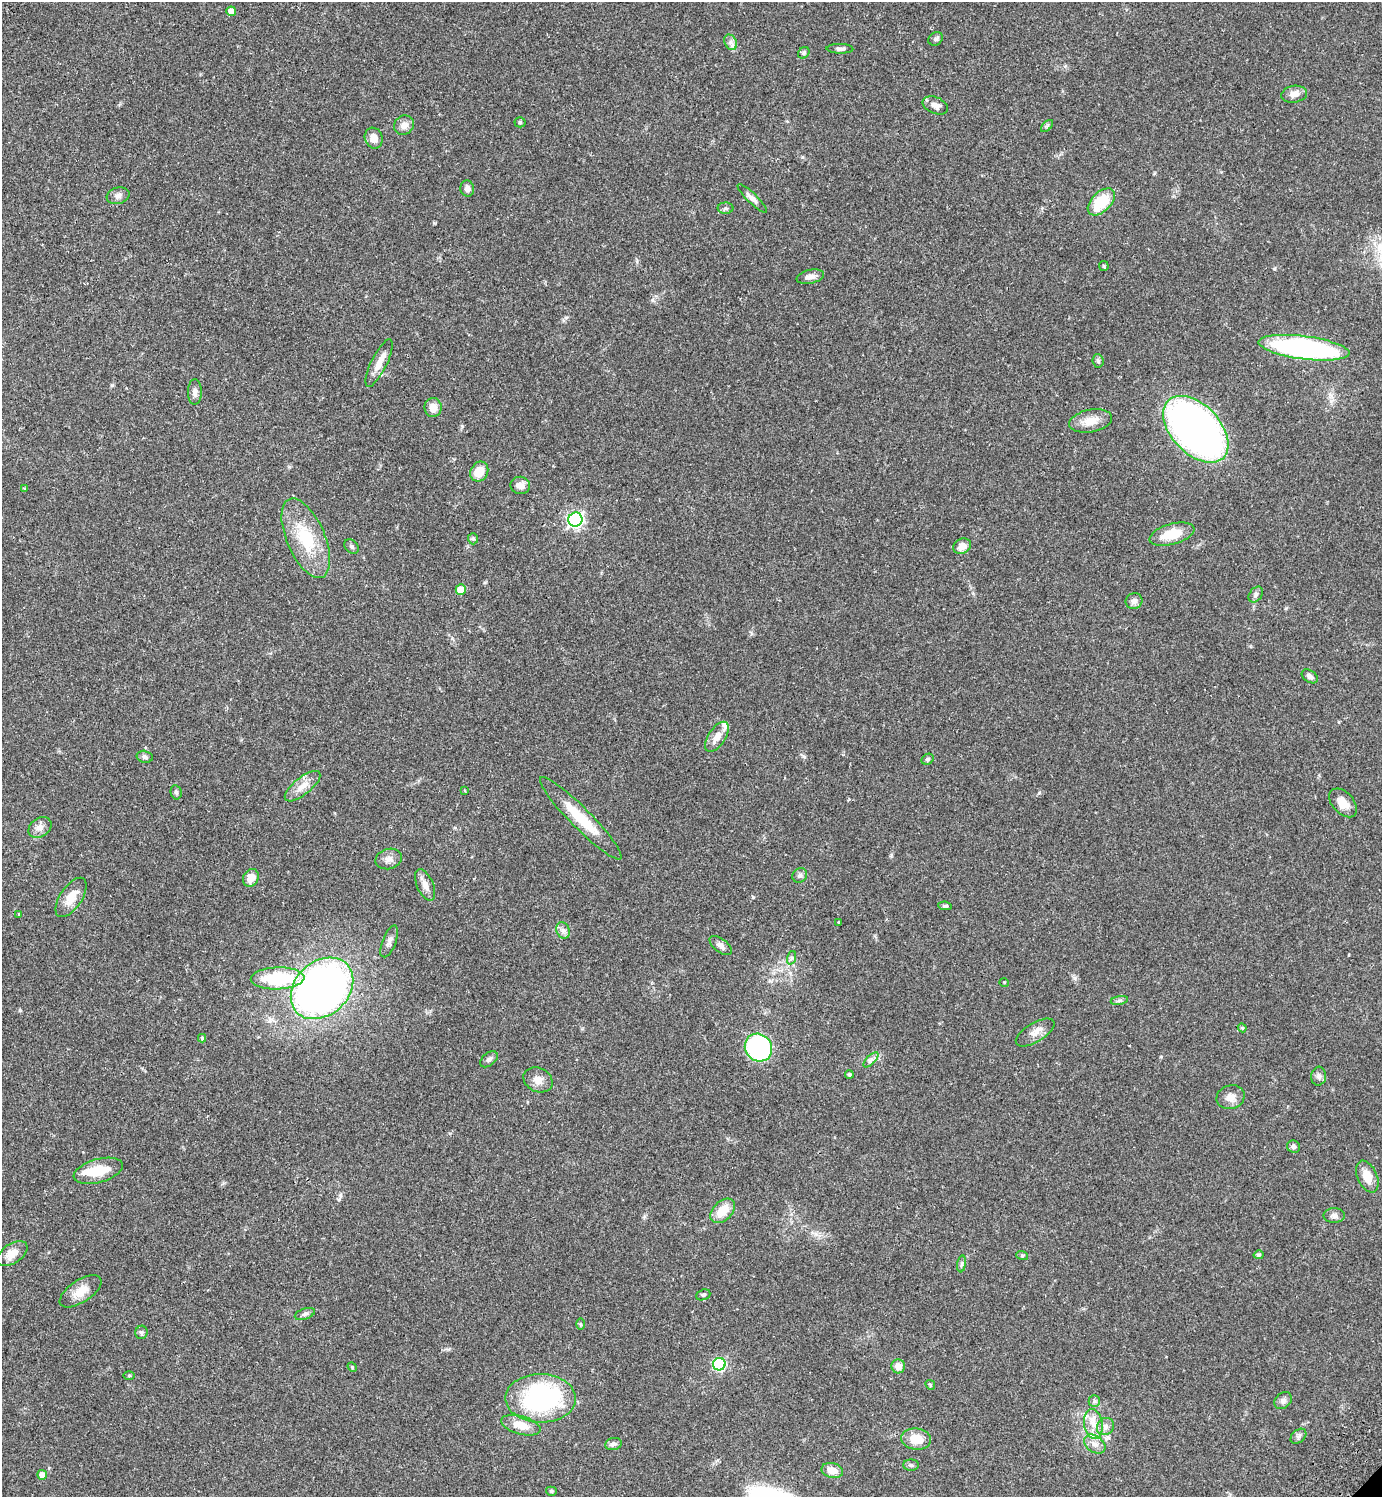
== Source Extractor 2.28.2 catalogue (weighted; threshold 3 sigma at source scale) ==
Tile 11 of 4 x 4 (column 3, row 3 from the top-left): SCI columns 3107-4486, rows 1540-3034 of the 6072 x 6072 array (HDU 1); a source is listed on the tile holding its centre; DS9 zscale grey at full resolution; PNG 1384 x 1499 px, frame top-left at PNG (2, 2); each listed source drawn as its Kron ellipse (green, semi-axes under 4 px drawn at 4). Shown black and unused: <1% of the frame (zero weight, under 2 of 3 exposures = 3% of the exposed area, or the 3 px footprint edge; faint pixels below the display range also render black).
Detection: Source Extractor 2.28.2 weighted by HDU 2 'WHT'; one run over the whole footprint, this tile lists its part. Background 0.0707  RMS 0.0052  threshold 0.0235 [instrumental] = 3 sigma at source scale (4.5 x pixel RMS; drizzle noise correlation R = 1.50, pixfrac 1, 0.05/0.05 arcsec/px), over >= 5 px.
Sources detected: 111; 2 inside a brighter object's white glare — neither listed nor drawn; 3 inside a brighter listed object's ellipse — not listed separately; the other 106 listed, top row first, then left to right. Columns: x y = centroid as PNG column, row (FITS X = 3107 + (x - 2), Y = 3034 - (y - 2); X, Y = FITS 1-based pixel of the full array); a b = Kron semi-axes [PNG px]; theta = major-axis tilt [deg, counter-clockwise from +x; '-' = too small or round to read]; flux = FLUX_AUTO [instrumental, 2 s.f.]
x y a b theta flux
231 11 5 4 - 4.6
936 39 8 6 36 1.1
731 42 8 6 -61 1.9
840 49 13 5 -1 1.9
804 53 6 5 - 0.93
1294 94 13 8 9 3.4
935 105 13 8 -22 2.9
520 122 5 5 - 0.69
404 125 10 9 - 3.5
1047 126 7 4 44 0.84
374 138 10 9 - 4.1
467 189 8 7 - 2.2
118 196 12 8 17 2.3
752 198 20 5 -44 2.7
1101 202 16 9 44 18
725 208 8 5 2 1.1
1104 266 5 4 - 0.63
810 277 14 7 12 3.1
1304 348 46 11 -7 110
1098 361 6 5 - 0.96
379 363 26 8 64 5.9
195 392 12 7 89 2.3
433 407 9 8 - 4.5
1091 421 22 11 11 6.8
1196 429 40 24 -47 280
479 472 10 8 60 7.9
520 485 10 8 -10 3.2
24 489 4 3 - 0.58
575 520 7 7 - 140
1172 534 23 10 15 12
306 538 42 19 -67 25
473 539 6 5 - 0.81
351 546 8 6 -46 1.2
962 546 9 7 28 4.3
461 590 5 5 - 14
1256 594 9 6 53 1.4
1134 601 8 8 - 2.6
1310 676 9 6 -34 1.8
717 737 17 8 57 5
145 757 8 6 -12 1.7
928 759 6 5 - 1
303 786 22 8 39 5.5
465 790 3 3 - 0.88
176 792 7 5 -76 1
1343 803 17 10 -47 5.7
581 818 57 10 -45 18
40 827 12 9 36 3.3
389 859 13 10 16 3.2
800 875 8 7 - 1.5
251 878 9 7 62 5.3
425 885 17 8 -66 3.8
71 897 22 11 56 8.5
945 906 7 4 -6 1
19 914 3 2 - 0.36
839 923 3 3 - 1
563 930 8 6 -69 1.8
389 941 17 7 69 2.3
721 946 13 7 -38 2.3
791 958 7 4 71 0.94
278 978 27 11 2 33
1004 982 5 3 - 0.41
322 988 35 26 43 310
1119 1000 8 4 9 1.1
1242 1028 4 4 - 0.62
1035 1033 22 9 31 4.4
202 1038 4 3 - 0.97
758 1048 14 13 - 74
489 1059 10 6 39 1.5
871 1060 10 3 45 1.4
849 1074 4 4 - 0.9
1319 1076 9 7 84 1.8
538 1080 15 11 -27 4.2
1231 1097 14 11 16 4.3
1294 1147 7 6 - 1.2
98 1171 25 11 16 13
1367 1177 17 10 -66 6.8
723 1211 14 9 45 8.8
1334 1215 11 7 -1 1.9
12 1254 17 10 35 5.8
1022 1255 6 4 -19 0.63
1259 1255 5 4 - 0.81
962 1264 8 4 82 1.1
81 1291 24 11 33 6.8
703 1295 7 5 20 0.95
305 1314 10 5 19 1.5
580 1324 6 4 -89 0.56
141 1332 7 6 - 0.98
719 1364 6 6 - 46
898 1366 7 6 - 4.3
352 1367 5 4 - 0.58
129 1375 6 4 1 0.6
930 1385 5 4 - 0.69
540 1398 35 24 -1 88
1283 1400 9 7 41 1.9
1094 1401 6 5 - 0.93
1093 1424 15 9 -81 5.4
521 1425 20 9 -15 8
1105 1426 9 8 - 2.3
1298 1436 9 6 41 1.3
916 1439 15 10 -6 8.2
613 1444 8 6 14 1.7
1095 1444 12 8 -34 3.2
911 1465 8 5 -1 1.1
832 1470 11 7 -15 5
42 1475 5 5 - 4
551 1491 5 4 - 0.78
Unlisted compact peaks at least as high as the median listed source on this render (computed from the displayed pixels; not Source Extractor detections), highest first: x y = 803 756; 1039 793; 1274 269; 434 223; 462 426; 112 385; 1075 978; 802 157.